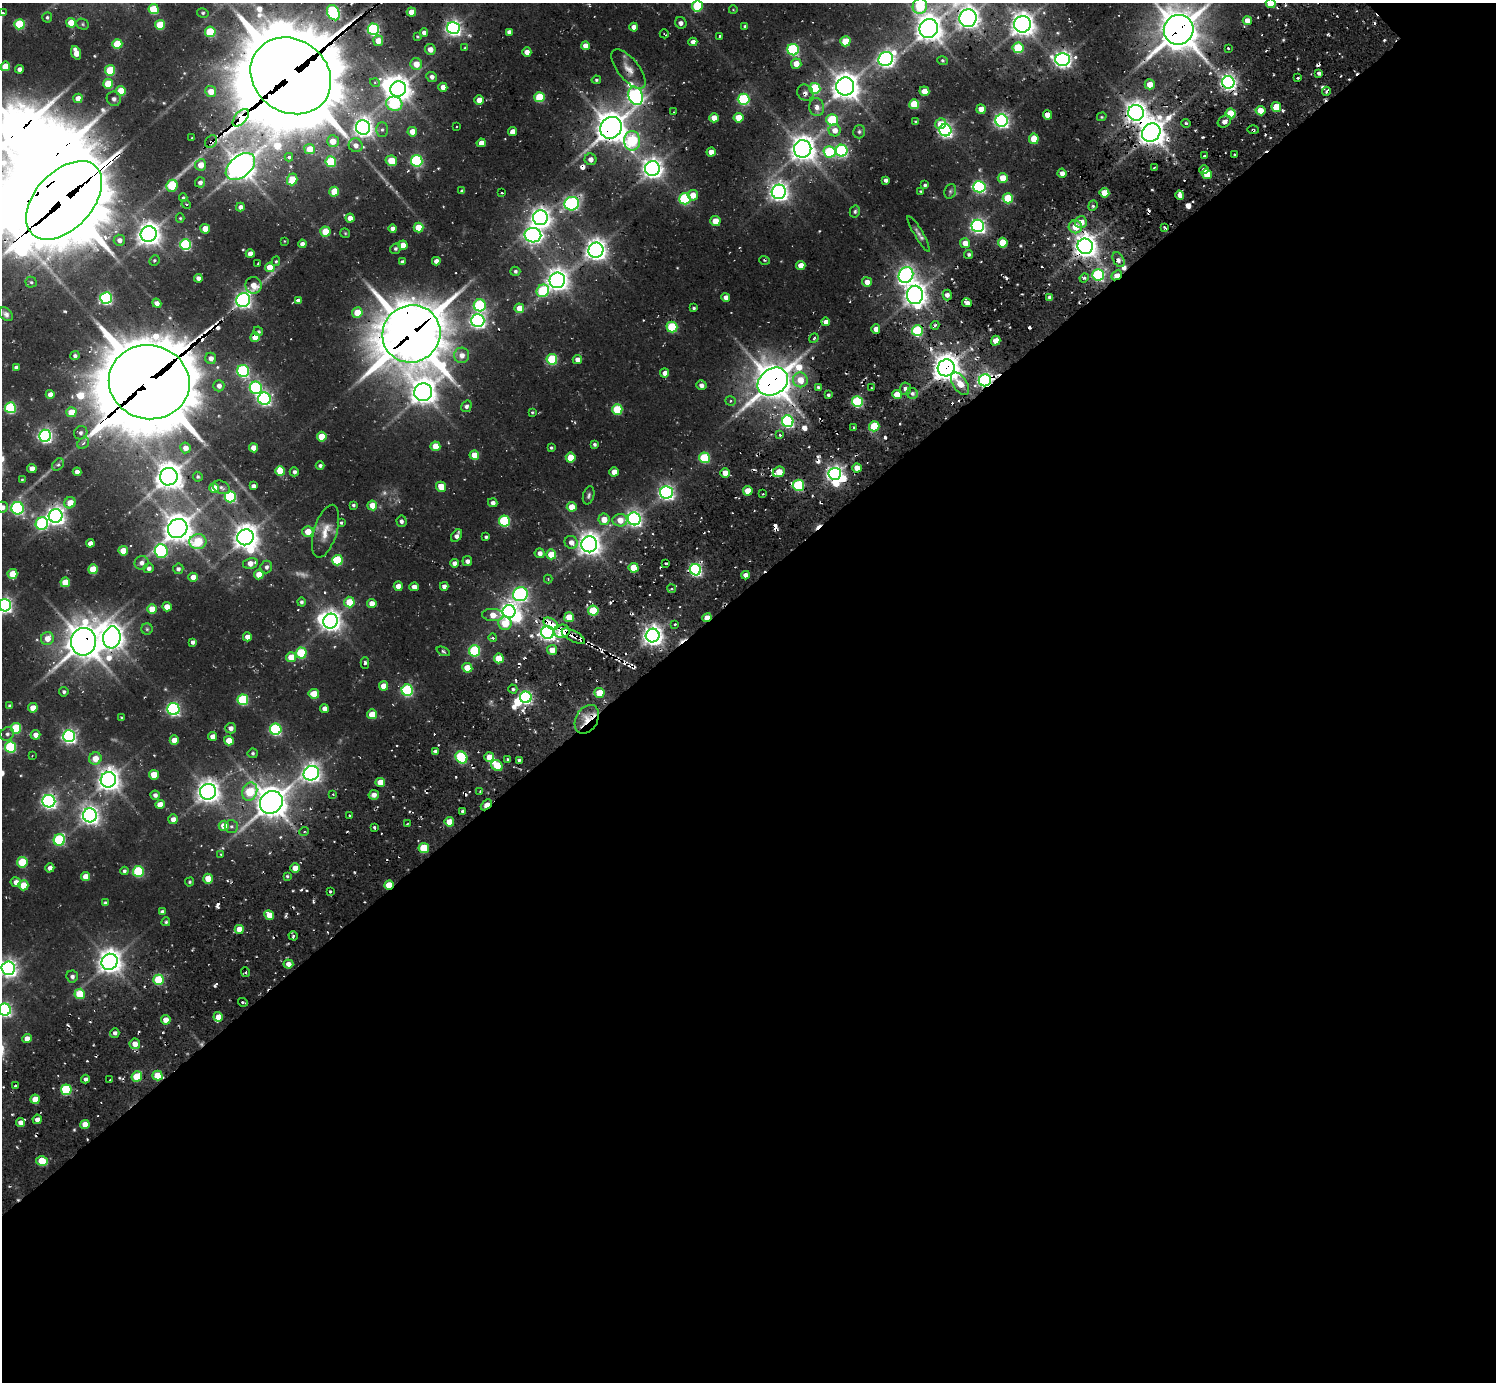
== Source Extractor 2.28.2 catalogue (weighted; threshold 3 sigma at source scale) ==
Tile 15 of 4 x 4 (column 3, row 4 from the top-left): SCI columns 3055-4548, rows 153-1532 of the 6310 x 6286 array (HDU 1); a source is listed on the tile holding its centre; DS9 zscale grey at full resolution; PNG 1498 x 1384 px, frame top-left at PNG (2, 3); each listed source drawn as its Kron ellipse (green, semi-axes under 4 px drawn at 4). Shown black and unused: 58% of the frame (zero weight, under 2 of 3 exposures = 12% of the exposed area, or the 3 px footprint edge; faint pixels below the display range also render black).
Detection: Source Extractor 2.28.2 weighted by HDU 2 'WHT'; one run over the whole footprint, this tile lists its part. Background 0.104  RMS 0.01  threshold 0.0466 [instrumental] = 3 sigma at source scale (4.5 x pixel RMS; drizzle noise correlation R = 1.50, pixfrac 1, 0.05/0.05 arcsec/px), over >= 5 px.
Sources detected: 552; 3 too faint to see at this stretch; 19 inside a brighter object's white glare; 32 cosmic-ray / hot-pixel residue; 1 long thin detection or spike segment (spike, bleed or trail) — neither listed nor drawn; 3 inside a brighter listed object's ellipse — not listed separately; the other 494 listed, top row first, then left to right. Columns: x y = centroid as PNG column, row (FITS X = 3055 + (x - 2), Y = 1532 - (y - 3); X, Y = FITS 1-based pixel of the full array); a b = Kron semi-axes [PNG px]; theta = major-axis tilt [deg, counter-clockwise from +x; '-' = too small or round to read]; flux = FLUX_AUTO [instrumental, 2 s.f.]
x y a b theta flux
1271 3 5 4 - 24
697 6 5 5 - 50
920 6 8 7 - 65
154 9 5 5 - 42
733 10 4 3 - 0.64
411 12 4 4 - 14
3 13 4 3 - 8.2
203 13 6 5 - 1.8
333 13 8 6 -62 170
47 17 5 5 - 2
968 18 9 8 - 800
1247 21 4 4 - 11
71 23 5 5 - 24
681 23 6 5 - 3.2
19 24 5 5 - 57
83 24 6 5 - 1.6
1022 24 8 8 - 950
160 25 5 5 - 37
745 26 3 3 - 2
634 27 4 4 - 6.3
453 28 6 6 - 360
373 29 6 5 - 160
929 29 10 9 - 1200
1179 30 15 14 - 2500
210 32 5 5 - 53
509 32 4 4 - 4.4
424 33 4 4 - 4.6
664 34 5 2 - 0.86
719 36 3 3 - 2
417 37 3 3 - 1.1
378 41 5 5 - 14
845 41 5 5 - 34
693 42 4 4 - 6
117 44 5 5 - 41
585 46 4 4 - 12
465 48 4 4 - 1.2
1018 48 5 5 - 58
1228 48 2 2 - 1.1
430 49 5 5 - 7.3
793 50 6 5 - 130
527 52 5 4 - 7.3
76 53 7 4 -71 15
886 59 7 6 - 400
1062 59 7 6 - 460
942 61 5 4 - 1.4
416 64 6 5 - 13
796 64 5 5 - 13
5 66 4 4 - 24
19 69 4 4 - 4.8
628 69 24 10 -51 12
110 70 5 5 - 47
1319 73 4 3 - 2.7
291 76 42 36 -35 13000
432 77 5 5 - 4.7
1298 78 3 2 - 1.3
596 80 4 4 - 1.5
1228 82 6 6 - 390
375 83 5 3 - 1.3
108 84 5 5 - 36
1150 84 5 5 - 14
845 86 9 9 - 1200
443 87 4 4 - 8.4
815 88 5 5 - 70
398 89 8 7 - 970
121 91 5 5 - 24
211 91 5 5 - 14
924 91 5 4 - 11
1326 91 4 4 - 2
805 93 8 7 - 4.3
636 96 9 7 -70 360
540 97 5 5 - 50
78 98 5 4 - 9.2
114 99 7 7 - 4
744 99 6 5 - 100
479 100 4 4 - 14
394 104 8 7 - 85
914 104 5 5 - 42
817 107 9 7 -79 7.9
1276 107 5 5 - 28
981 109 5 4 - 11
1260 111 5 4 - 15
674 112 4 2 - 0.8
1136 113 8 8 - 770
1231 113 5 5 - 37
1047 115 4 4 - 9.7
1102 117 5 4 - 1.1
241 118 10 5 47 670
714 118 4 4 - 11
738 118 5 5 - 25
832 120 5 5 - 60
1001 120 6 6 - 310
1224 121 7 5 32 5.7
916 122 4 3 - 1.6
1186 123 5 3 - 1.3
940 124 6 5 - 16
457 126 2 2 - 0.8
363 127 7 7 - 590
611 128 11 10 - 1600
382 130 7 6 - 2.7
835 130 6 6 - 8.7
945 130 6 6 - 290
1253 130 5 3 - 1.5
512 131 4 4 - 7
412 132 5 5 - 12
859 132 7 6 - 2.2
1151 132 10 8 45 1300
192 138 3 3 - 1.3
1034 139 5 5 - 24
333 141 6 6 - 12
632 141 10 8 -89 87
211 142 7 5 53 4.6
481 143 4 4 - 9.8
356 145 7 6 - 6.6
309 149 5 5 - 18
803 149 9 8 - 1100
842 151 6 6 - 150
711 152 4 4 - 11
829 152 6 5 - 77
1235 155 3 3 - 2.8
1204 156 3 3 - 2.8
289 157 4 3 - 5.5
590 159 6 5 - 5.8
391 161 6 5 - 21
417 161 5 5 - 140
331 162 5 5 - 55
201 165 5 5 - 13
240 167 17 10 39 1300
652 168 7 7 - 690
1154 168 3 2 - 1.1
1204 170 5 4 - 4.3
1062 173 5 4 - 6.1
1207 174 5 4 - 21
1003 178 5 5 - 17
292 179 6 5 - 25
886 180 4 4 - 3.2
200 182 5 5 - 3.9
925 185 4 3 - 1.8
172 186 6 5 - 43
979 187 6 5 - 190
462 191 4 4 - 3
921 191 3 2 - 0.96
950 191 7 5 70 2.2
334 192 5 5 - 24
779 192 7 7 - 580
502 193 3 3 - 1.4
1104 193 5 4 - 22
693 195 5 5 - 12
1180 195 4 4 - 7.1
183 198 4 4 - 1.5
1008 198 5 5 - 48
685 199 5 5 - 100
64 200 46 28 47 8700
186 204 5 3 - 1.2
572 204 7 6 - 170
1093 206 5 4 - 2.3
240 207 4 4 - 4.6
855 211 6 5 - 1.8
180 218 5 4 - 1.3
350 218 4 4 - 10
540 218 7 7 - 630
715 221 5 5 - 16
1081 222 6 6 - 11
978 226 6 6 - 320
1075 227 6 6 - 16
1164 227 4 2 - 1.5
418 228 5 5 - 25
205 229 5 4 - 17
393 229 4 4 - 5.9
325 232 5 5 - 19
345 233 5 4 - 1.2
149 234 8 7 - 880
919 234 20 4 -60 4.3
533 235 8 7 - 410
119 240 5 5 - 5.3
284 241 3 2 - 0.61
965 243 5 5 - 10
1003 243 5 4 - 26
186 244 5 5 - 110
302 244 4 4 - 4.8
403 245 4 4 - 13
1085 246 8 7 - 900
396 249 5 5 - 2
596 250 7 7 - 760
250 254 4 4 - 9.1
969 254 5 4 - 2.2
154 260 5 4 - 1.5
764 260 5 2 - 0.99
1119 260 8 5 -62 4.2
276 261 5 4 - 1.3
436 261 4 4 - 6.5
402 262 4 3 - 2.5
258 263 3 2 - 1.4
801 266 4 4 - 12
270 267 5 4 - 17
515 271 5 4 - 2.5
906 275 8 7 - 360
1098 275 6 5 - 150
1116 275 6 4 40 14
198 278 4 4 - 6.1
1084 278 5 4 - 2.2
557 280 8 7 - 750
31 282 5 5 - 1.7
867 282 5 5 - 7.3
253 285 8 8 - 12
543 291 6 6 - 82
915 295 9 8 - 880
947 295 5 4 - 3.9
726 297 4 4 - 4.9
1050 297 4 4 - 3.8
106 298 6 6 - 170
243 300 7 7 - 320
298 301 4 4 - 5
157 303 5 4 - 4
967 303 5 4 - 5.6
480 305 6 6 - 120
519 308 5 4 - 16
694 308 4 3 - 1.6
357 312 5 5 - 21
6 314 8 6 -45 3.5
478 320 6 6 - 350
826 322 4 4 - 5.4
935 325 4 3 - 2.4
672 327 5 5 - 63
876 329 4 4 - 6.7
258 331 5 4 - 1.8
917 331 5 5 - 90
411 334 29 28 - 5200
255 337 5 5 - 17
814 338 5 3 - 1.3
996 341 5 4 - 12
462 355 7 7 - 7.9
75 356 4 4 - 2.8
211 358 6 5 - 6.9
552 359 5 5 - 67
577 360 4 4 - 7.5
16 367 4 4 - 4.1
946 368 8 8 - 1200
243 371 6 6 - 160
665 373 4 4 - 6.1
800 380 7 7 - 17
985 380 6 6 - 270
149 382 40 37 -13 11000
773 382 16 12 36 2200
960 384 13 7 -57 17
701 385 5 5 - 4.8
219 386 5 5 - 5.7
818 387 4 4 - 1.8
256 388 6 6 - 160
872 388 3 2 - 1.2
905 389 6 5 - 4.1
423 392 9 8 - 1100
912 393 6 5 - 2.9
50 394 4 4 - 7.4
828 395 4 3 - 1.8
897 395 5 4 - 16
264 399 6 6 - 240
730 401 5 4 - 1.7
857 402 5 5 - 110
466 406 6 5 - 3
10 408 5 5 - 94
617 409 5 5 - 53
71 412 5 5 - 18
532 412 4 3 - 1.2
788 421 6 5 - 190
874 426 5 5 - 40
854 428 4 3 - 1.4
81 433 7 6 - 2.5
780 435 4 4 - 1.7
45 436 6 6 - 280
322 437 5 5 - 27
83 443 6 5 - 2.3
594 444 4 4 - 2.3
435 446 5 5 - 21
185 448 5 5 - 7.4
253 448 4 4 - 12
551 448 4 3 - 1.4
474 455 5 4 - 17
571 458 5 5 - 22
704 458 5 5 - 72
58 465 7 5 47 2.3
320 465 4 4 - 2.6
857 468 5 4 - 13
32 469 5 4 - 7.3
280 471 5 5 - 29
77 472 4 4 - 6.4
294 472 4 4 - 2.5
614 472 4 4 - 11
779 472 6 5 - 20
725 473 4 4 - 11
835 474 6 6 - 400
169 477 9 8 - 1200
198 477 5 4 - 1.6
22 480 4 3 - 1.1
798 485 6 5 - 90
253 486 4 4 - 4
221 487 9 6 -27 3.1
441 487 5 5 - 18
214 488 5 5 - 17
748 491 5 4 - 19
666 492 6 6 - 340
763 494 2 2 - 0.77
589 495 9 5 75 2.5
230 497 5 5 - 110
70 503 6 5 - 15
493 503 5 4 - 4.3
353 505 3 3 - 1.8
372 505 5 5 - 15
2 507 5 5 - 4.4
572 507 5 4 - 14
18 508 6 6 - 170
56 516 7 6 - 590
604 519 6 5 - 13
634 519 6 6 - 350
620 520 7 6 - 12
401 521 6 5 - 2.8
504 521 5 5 - 87
341 523 3 3 - 1.5
42 524 6 6 - 140
178 528 10 9 - 1400
325 531 27 11 73 15
308 532 5 5 - 15
457 536 7 4 54 4.8
245 537 8 8 - 1000
486 537 4 3 - 1.9
198 542 8 7 - 48
571 542 7 6 - 6.6
90 543 4 4 - 7.1
589 544 8 8 - 830
123 551 5 4 - 18
161 551 7 6 - 140
540 553 5 5 - 5.3
551 554 5 5 - 22
337 560 5 5 - 62
467 561 5 5 - 3.7
141 563 7 6 - 5.1
250 563 8 5 13 10
454 563 4 4 - 5.1
666 563 3 2 - 1
266 567 6 6 - 3.6
149 568 5 4 - 3.8
634 568 5 5 - 27
93 569 5 5 - 33
178 569 5 5 - 3.3
695 570 6 5 - 210
12 574 5 5 - 24
259 574 5 5 - 19
745 575 4 4 - 7
193 577 4 4 - 10
548 579 4 4 - 0.85
65 582 5 5 - 27
398 586 4 4 - 8.3
444 586 4 4 - 4.8
414 587 4 4 - 7.3
672 589 4 3 - 1.7
520 594 7 7 - 230
301 602 4 4 - 2.3
349 602 5 5 - 24
372 603 5 4 - 9.2
5 605 6 6 - 330
167 607 5 4 - 12
152 609 5 5 - 17
509 611 6 6 - 530
593 611 5 5 - 52
493 615 10 6 -3 13
569 617 5 5 - 22
707 618 5 3 - 18
330 621 7 7 - 700
505 623 7 6 - 26
551 624 8 5 -32 22
675 624 3 3 - 1.2
147 629 5 5 - 1.7
562 631 8 6 11 40
548 632 6 6 - 420
573 636 13 5 -28 7.8
653 636 7 7 - 700
112 637 11 8 82 990
247 637 4 4 - 7.9
47 638 6 6 - 11
493 638 4 4 - 2
83 642 14 12 80 1900
193 642 4 4 - 3.1
552 650 5 5 - 12
443 651 7 4 -24 1.6
475 651 5 5 - 97
301 653 5 5 - 58
291 657 5 5 - 15
499 658 5 5 - 26
365 663 6 4 -89 1.9
467 668 5 4 - 23
383 686 4 4 - 14
513 689 4 4 - 2
407 690 6 5 - 120
64 692 5 4 - 1.9
599 693 5 5 - 24
314 694 5 5 - 21
526 697 6 5 - 210
243 700 5 5 - 83
10 706 3 3 - 2.3
33 708 5 4 - 15
324 708 4 4 - 6.3
173 709 6 6 - 210
372 714 5 5 - 18
122 718 4 3 - 0.94
587 719 15 11 61 16
16 728 5 5 - 55
231 728 5 5 - 5.1
276 729 6 5 - 130
7 734 7 6 - 3
35 735 5 4 - 7.4
69 736 6 6 - 270
212 736 4 4 - 7
174 740 4 4 - 13
229 741 5 4 - 18
11 747 5 5 - 93
435 751 4 4 - 3.7
253 753 5 5 - 2
32 755 3 2 - 0.6
461 757 6 5 - 88
489 757 5 4 - 20
95 758 6 6 - 14
508 759 3 3 - 1.6
519 760 3 3 - 1.8
497 765 6 5 - 32
311 773 8 7 - 550
154 775 5 5 - 20
108 780 8 7 - 820
380 782 5 4 - 16
208 792 8 8 - 840
250 792 9 7 70 49
480 792 3 2 - 0.96
333 794 3 3 - 0.99
155 795 4 4 - 3.9
374 795 5 4 - 6.2
49 801 6 6 - 340
271 802 12 10 43 1700
160 804 5 4 - 12
486 805 6 3 42 27
462 811 4 3 - 1.8
90 815 7 7 - 540
349 815 3 2 - 0.86
173 819 5 5 - 6.5
449 822 5 4 - 18
407 824 3 2 - 0.81
224 826 5 5 - 14
231 826 7 6 - 2.8
374 827 3 3 - 2.4
304 831 5 3 - 1.3
59 840 6 5 - 100
424 848 5 5 - 31
221 854 4 4 - 0.86
22 862 5 5 - 41
50 868 4 4 - 4.3
295 868 4 4 - 12
124 871 4 4 - 2.4
138 871 5 5 - 84
287 876 4 4 - 1.5
86 877 4 4 - 13
208 879 5 5 - 18
16 882 5 5 - 6.8
190 882 5 3 - 1.3
23 885 5 5 - 23
389 885 5 4 - 23
330 892 3 3 - 1.2
105 903 4 3 - 1.8
162 912 4 4 - 2.8
269 915 5 4 - 13
166 922 4 4 - 1.6
239 929 4 4 - 15
293 936 5 4 - 1.9
109 962 8 8 - 970
288 964 5 4 - 7.2
8 968 6 6 - 470
245 972 5 4 - 2.8
72 976 6 5 - 3.9
159 980 5 5 - 48
80 994 5 5 - 31
243 1002 5 3 - 4.2
5 1010 6 6 - 240
218 1017 5 4 - 12
166 1020 5 4 - 12
115 1033 5 4 - 3.3
27 1039 5 4 - 9
135 1044 5 5 - 11
157 1076 5 5 - 25
137 1077 5 5 - 32
85 1079 4 4 - 3.2
109 1080 2 2 - 0.92
15 1086 3 3 - 1.3
66 1090 5 5 - 83
35 1099 5 4 - 16
37 1119 5 4 - 5.3
20 1122 4 4 - 5.5
85 1125 5 4 - 14
42 1161 6 4 -15 29
Overlapping masked pixels (flux is a lower limit): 37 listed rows (the first 20) at x y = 333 13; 968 18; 453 28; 1179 30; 291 76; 1228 82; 1136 113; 241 118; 611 128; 1253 130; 1151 132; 211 142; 240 167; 64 200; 1085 246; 1116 275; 917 331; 411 334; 255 337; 946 368
Isophote crosses this tile's border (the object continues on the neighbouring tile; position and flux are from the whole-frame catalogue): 11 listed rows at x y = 1271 3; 697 6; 920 6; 3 13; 968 18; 1179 30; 291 76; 2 507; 5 605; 8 968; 5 1010